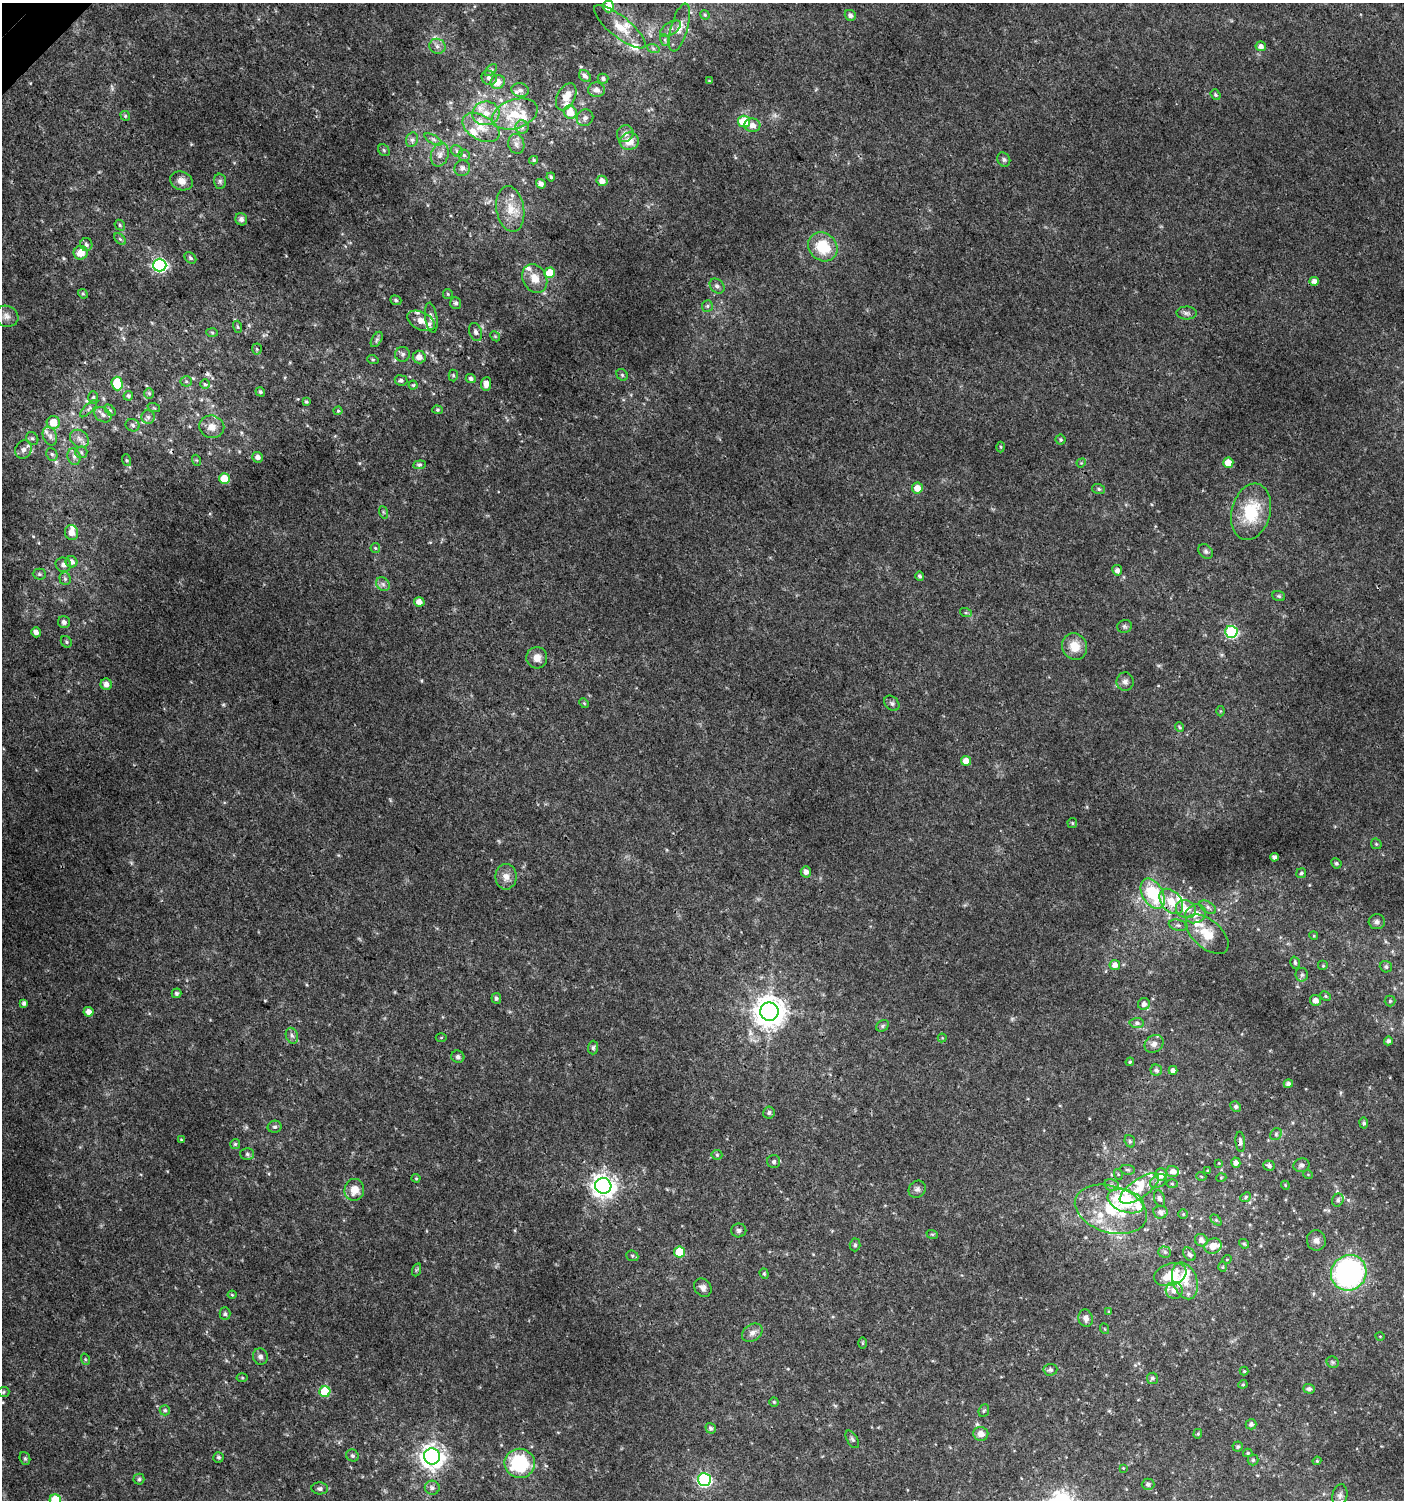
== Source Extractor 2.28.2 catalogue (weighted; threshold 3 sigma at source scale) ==
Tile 11 of 4 x 4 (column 3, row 3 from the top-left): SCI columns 3011-4412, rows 1531-3028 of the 6060 x 6084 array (HDU 1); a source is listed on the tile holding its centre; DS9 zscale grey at full resolution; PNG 1406 x 1502 px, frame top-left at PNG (2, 3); each listed source drawn as its Kron ellipse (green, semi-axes under 4 px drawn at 4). Shown black and unused: <1% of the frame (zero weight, under 3 of 4 exposures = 4% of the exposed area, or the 3 px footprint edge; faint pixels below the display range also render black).
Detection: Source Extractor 2.28.2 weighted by HDU 2 'WHT'; one run over the whole footprint, this tile lists its part. Background 0.00437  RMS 0.0021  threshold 0.00962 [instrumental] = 3 sigma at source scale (4.5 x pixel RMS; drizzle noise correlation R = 1.50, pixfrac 1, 0.0396/0.0396 arcsec/px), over >= 5 px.
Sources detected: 331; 2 too faint to see at this stretch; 1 cosmic-ray / hot-pixel residue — neither listed nor drawn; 32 inside a brighter listed object's ellipse — not listed separately; the other 296 listed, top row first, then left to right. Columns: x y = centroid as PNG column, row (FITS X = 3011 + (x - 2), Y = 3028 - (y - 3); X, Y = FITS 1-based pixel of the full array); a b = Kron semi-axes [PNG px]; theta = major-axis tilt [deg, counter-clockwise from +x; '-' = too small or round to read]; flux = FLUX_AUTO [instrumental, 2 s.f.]
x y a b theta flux
608 6 6 5 - 2.8
705 15 5 4 - 0.23
850 15 6 5 - 0.75
620 27 32 10 -39 3.3
679 28 25 8 75 2.1
670 29 12 6 31 0.84
665 40 6 4 -73 0.29
437 46 8 7 - 0.93
1261 46 5 5 - 0.91
653 48 6 4 -19 0.37
491 70 7 4 44 0.41
585 76 7 5 -44 0.73
489 78 8 7 - 0.8
603 79 5 5 - 0.48
709 81 4 3 - 0.19
498 82 7 6 - 2.5
520 90 8 7 - 0.72
596 90 8 7 - 1.1
1215 95 6 4 -53 0.34
566 97 14 9 62 2.6
570 112 7 6 - 3.1
486 113 13 12 - 2.9
515 114 23 14 18 6.3
125 116 5 4 - 0.31
585 118 8 8 - 0.78
744 122 6 6 - 6
752 125 8 6 -13 1.4
522 127 7 6 - 0.67
481 128 20 12 -29 3.6
625 134 9 8 - 1.1
433 139 10 4 -29 0.61
412 140 7 6 - 0.63
629 141 9 8 - 2.8
516 144 10 8 -73 0.98
384 150 6 5 - 0.36
457 151 6 5 - 0.5
440 155 12 8 72 1.5
464 155 6 5 - 0.45
534 160 4 4 - 0.26
1004 160 7 6 - 0.52
462 168 8 7 - 0.81
551 177 4 3 - 0.34
182 181 11 9 -21 1.7
220 181 7 6 - 0.56
602 181 5 5 - 1.5
541 184 5 4 - 0.96
510 209 23 14 -81 4.3
241 219 6 6 - 0.86
120 225 6 5 - 0.35
120 239 7 4 -44 0.35
86 244 6 6 - 0.6
823 247 16 13 -44 7.1
81 253 7 6 - 2.6
190 258 7 5 -44 0.43
160 265 6 6 - 46
550 273 5 5 - 4.5
535 278 15 11 -62 2.7
1314 281 4 4 - 0.89
717 286 8 6 -45 0.73
83 294 5 4 - 0.27
448 294 5 4 - 0.27
396 300 6 4 -21 0.35
456 303 6 5 - 0.55
707 306 6 5 - 0.38
1187 313 10 6 -1 0.76
6 316 12 10 -20 1.4
431 318 15 6 -82 0.98
421 321 15 8 -26 2
238 327 6 4 -74 0.32
476 332 9 6 -70 0.68
212 333 6 4 -3 0.29
495 336 5 4 - 0.27
377 339 8 5 59 0.48
257 349 5 5 - 0.32
403 354 7 7 - 0.57
419 357 6 6 - 1.6
373 360 6 4 -19 0.26
453 375 6 4 -87 0.31
622 375 6 5 - 0.35
471 378 5 4 - 0.59
401 380 6 5 - 0.51
186 381 5 5 - 0.33
117 383 7 5 -86 9.6
205 384 5 4 - 0.31
486 384 7 5 82 1.5
413 385 4 4 - 0.34
260 392 5 4 - 0.41
149 393 5 5 - 0.34
128 396 5 4 - 0.43
93 397 6 5 - 0.32
306 402 4 3 - 0.28
154 408 6 4 -18 0.28
89 409 11 4 45 0.57
110 410 6 4 -46 0.3
437 410 5 4 - 0.29
338 411 4 4 - 0.23
103 415 9 7 -34 0.97
148 417 7 6 - 0.63
53 422 6 6 - 3.4
133 425 7 6 - 0.57
212 427 12 11 - 2.1
50 436 10 6 -67 0.87
32 438 7 5 -54 0.44
79 439 10 8 -38 1.2
1061 440 5 5 - 0.33
1001 447 5 3 - 0.24
23 450 9 8 - 0.98
81 452 6 6 - 0.54
52 454 7 5 -66 0.44
74 457 8 6 -72 0.86
257 457 5 5 - 0.97
126 460 6 4 -71 0.26
196 460 5 3 - 0.24
1081 463 5 4 - 0.19
1228 463 5 5 - 2.8
419 465 6 4 6 0.32
224 479 5 5 - 3.7
917 488 5 5 - 2
1099 489 6 5 - 0.39
383 512 6 4 -71 0.3
1251 512 28 19 75 9.8
71 532 7 6 - 1.7
375 548 5 4 - 0.27
1206 551 8 6 -45 0.54
71 562 6 5 - 1.1
63 565 8 7 - 0.81
1117 570 5 5 - 0.88
39 574 6 5 - 0.43
920 576 4 4 - 0.42
65 579 6 5 - 0.48
383 584 7 6 - 0.67
1279 596 6 5 - 0.33
419 602 5 4 - 1.3
966 613 6 4 -18 0.31
64 622 6 6 - 0.85
1124 626 7 6 - 0.44
36 632 5 4 - 0.97
1231 632 6 6 - 23
66 642 6 5 - 0.4
1075 646 13 12 - 3.5
537 658 10 10 - 1.9
1125 682 9 8 - 0.88
106 684 6 5 - 1.2
584 703 5 4 - 0.23
892 703 8 6 -45 0.55
1220 711 5 3 - 0.18
1179 727 5 3 - 0.26
966 761 5 5 - 1.7
1072 823 5 5 - 0.27
1376 844 6 5 - 0.31
1274 857 4 4 - 0.69
1336 863 5 5 - 0.44
806 872 5 5 - 1.1
1301 873 5 5 - 0.43
506 877 13 10 90 1.7
1153 894 16 10 -61 12
1171 901 14 10 -51 3.9
1208 907 9 5 -34 0.65
1186 909 10 8 -25 2.3
1195 914 11 9 29 2.2
1377 922 8 7 - 0.76
1178 925 9 5 -13 0.61
1207 934 25 14 -40 4.8
1314 936 4 3 - 0.19
1295 963 6 4 -74 0.35
1115 965 5 5 - 1.2
1323 966 5 5 - 0.27
1386 967 6 5 - 0.49
1302 975 7 6 - 0.53
176 993 5 5 - 0.42
1326 996 5 4 - 0.32
496 998 5 5 - 0.48
1315 1000 6 5 - 1.2
1390 1001 5 5 - 0.31
24 1003 4 4 - 0.58
1144 1004 6 6 - 0.97
88 1012 5 5 - 1.2
769 1012 9 9 - 320
1137 1023 7 5 1 0.52
882 1026 7 5 38 0.36
292 1036 8 6 -72 0.69
441 1038 5 3 - 0.2
942 1038 4 4 - 0.22
1388 1041 4 4 - 0.66
1154 1044 10 8 33 0.99
593 1048 7 5 87 0.42
458 1057 6 6 - 0.59
1130 1062 4 3 - 0.25
1156 1070 5 5 - 0.58
1173 1070 4 4 - 0.89
1288 1084 5 4 - 0.84
1236 1106 5 5 - 0.47
769 1113 6 5 - 0.56
1364 1123 5 4 - 0.41
275 1127 7 6 - 0.46
1276 1134 6 5 - 0.39
181 1140 4 3 - 0.16
1130 1141 6 5 - 0.38
1240 1142 10 4 -84 0.71
235 1144 5 5 - 0.3
247 1154 7 6 - 0.44
717 1155 5 5 - 0.28
774 1162 6 6 - 0.55
1219 1163 4 4 - 0.2
1236 1163 5 4 - 0.95
1302 1165 8 7 - 0.65
1269 1166 6 5 - 0.53
1128 1170 7 5 -6 0.41
1173 1171 6 5 - 1.1
1208 1171 4 3 - 0.26
1118 1174 5 3 - 0.22
1161 1174 6 5 - 1.8
1308 1174 5 3 - 0.18
1201 1176 5 3 - 0.21
416 1178 4 4 - 0.22
1221 1178 5 3 - 0.19
1158 1181 9 6 29 0.82
1172 1184 6 4 -2 0.25
1112 1185 7 5 -21 0.62
1285 1185 4 3 - 0.19
603 1186 8 8 - 170
917 1189 9 8 - 0.76
1139 1189 23 9 35 3.9
354 1190 11 10 - 2.9
1246 1197 6 4 43 0.34
1159 1199 8 5 -71 0.64
1338 1200 6 5 - 0.51
1126 1201 19 11 -20 13
1111 1209 37 23 -16 13
1160 1212 7 6 - 0.93
1183 1214 4 4 - 0.22
1216 1220 6 4 -45 0.3
739 1230 7 7 - 0.58
932 1234 6 3 -19 0.27
1201 1240 6 6 - 0.94
1316 1240 10 9 - 0.99
1244 1244 5 4 - 0.31
855 1245 6 5 - 0.36
1213 1246 9 7 18 2.3
679 1252 5 5 - 8.1
1165 1252 6 5 - 0.47
1189 1254 7 5 -50 0.66
632 1256 6 5 - 0.36
1227 1259 4 3 - 0.16
1223 1267 5 3 - 0.2
416 1270 7 4 71 0.27
1349 1273 18 17 - 47
764 1274 5 4 - 0.28
1170 1275 16 11 18 5.6
1185 1281 19 12 -72 3.6
703 1288 9 8 - 0.96
1174 1290 8 8 - 1.8
232 1295 4 4 - 0.2
1109 1312 4 4 - 0.27
225 1314 6 5 - 0.41
1086 1318 9 7 -79 1.2
1105 1329 5 3 - 0.2
752 1333 11 8 36 1.1
1380 1336 4 3 - 0.16
862 1343 6 4 90 0.23
260 1357 8 7 - 0.75
85 1359 6 3 -72 0.26
1333 1362 6 5 - 0.35
1050 1370 7 6 - 0.52
1244 1371 4 4 - 0.24
242 1378 5 3 - 0.21
1152 1378 5 5 - 0.52
1243 1384 4 4 - 0.24
1309 1389 5 5 - 0.67
3 1392 6 5 - 0.34
325 1392 5 5 - 11
774 1402 4 4 - 0.26
165 1410 5 5 - 0.39
984 1411 6 5 - 0.37
1251 1424 5 5 - 0.72
711 1428 5 5 - 0.54
981 1434 7 7 - 1.6
1198 1434 5 4 - 0.24
852 1439 10 5 -58 0.48
1238 1447 5 5 - 0.34
1248 1453 4 4 - 0.27
352 1455 6 5 - 0.46
432 1456 8 8 - 170
219 1457 5 5 - 0.41
25 1458 6 5 - 0.4
1253 1460 5 5 - 0.35
1317 1461 4 4 - 0.25
520 1463 15 14 - 15
1123 1468 3 3 - 0.13
139 1479 5 5 - 0.37
704 1480 6 6 - 36
1148 1484 6 6 - 0.66
320 1488 8 6 -5 0.6
432 1488 7 7 - 0.75
1340 1496 11 7 78 0.95
55 1500 6 5 - 13
Overlapping masked pixels (flux is a lower limit): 1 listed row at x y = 1171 901
Isophote crosses this tile's border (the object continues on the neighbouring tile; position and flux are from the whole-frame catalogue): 2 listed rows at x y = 608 6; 55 1500
Unlisted compact peaks at least as high as the median listed source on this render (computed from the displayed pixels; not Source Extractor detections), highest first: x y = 33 536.